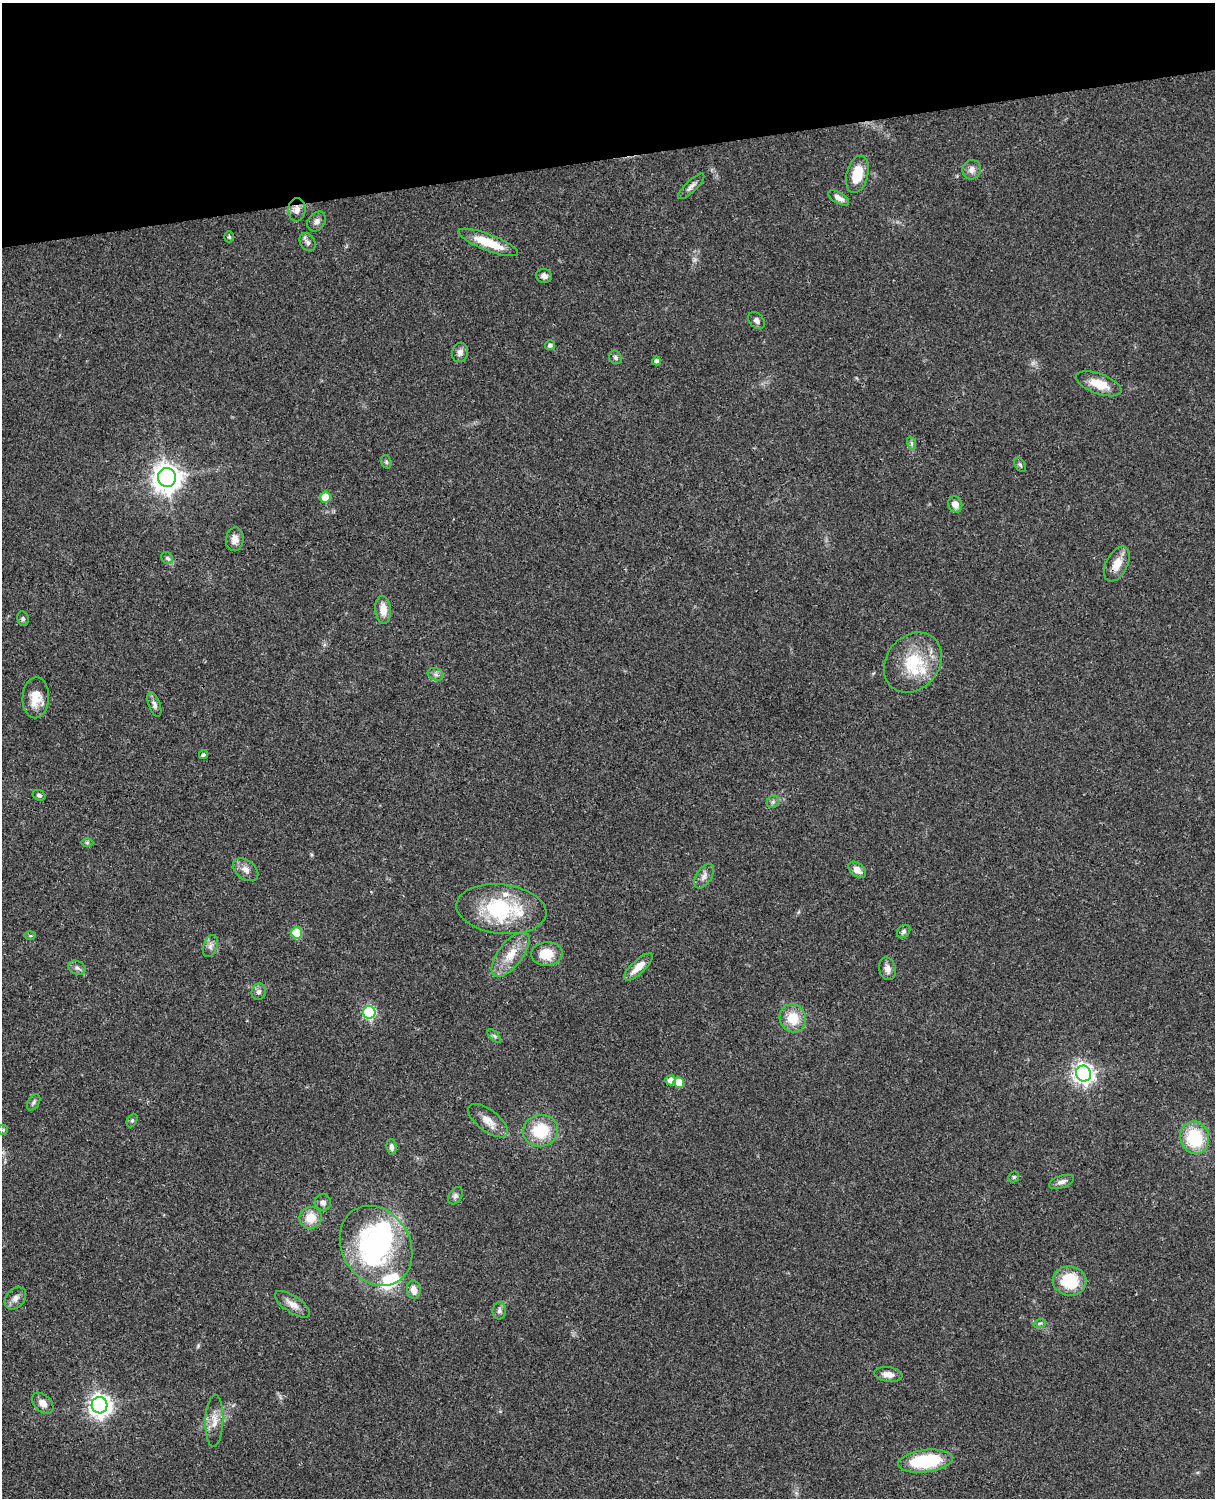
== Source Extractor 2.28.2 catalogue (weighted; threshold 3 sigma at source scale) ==
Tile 3 of 4 x 3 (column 3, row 1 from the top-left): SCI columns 2546-3758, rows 3269-4764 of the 5089 x 4929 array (HDU 1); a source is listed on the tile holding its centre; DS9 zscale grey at full resolution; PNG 1217 x 1500 px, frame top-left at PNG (2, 3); each listed source drawn as its Kron ellipse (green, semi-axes under 4 px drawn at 4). Shown black and unused: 10% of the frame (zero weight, under 3 of 4 exposures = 6% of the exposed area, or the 3 px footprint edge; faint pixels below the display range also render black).
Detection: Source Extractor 2.28.2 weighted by HDU 2 'WHT'; one run over the whole footprint, this tile lists its part. Background 0.0781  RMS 0.006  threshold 0.0269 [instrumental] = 3 sigma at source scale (4.5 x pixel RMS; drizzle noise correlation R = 1.50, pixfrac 1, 0.05/0.05 arcsec/px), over >= 5 px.
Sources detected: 85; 2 inside a brighter object's white glare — neither listed nor drawn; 4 inside a brighter listed object's ellipse — not listed separately; the other 79 listed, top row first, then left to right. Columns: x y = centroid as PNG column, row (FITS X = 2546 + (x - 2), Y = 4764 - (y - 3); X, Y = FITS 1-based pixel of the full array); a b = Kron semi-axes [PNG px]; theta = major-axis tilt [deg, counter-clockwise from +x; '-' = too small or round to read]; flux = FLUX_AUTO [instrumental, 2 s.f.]
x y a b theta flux
972 170 10 9 - 3.4
857 174 19 10 76 14
691 186 17 5 44 2.5
839 198 12 5 -30 3.5
297 210 11 8 85 3.7
317 221 11 8 52 2.6
229 237 5 4 - 0.92
308 242 10 7 -58 2.2
488 242 32 8 -21 15
544 276 8 7 - 2.6
756 320 9 7 -46 2.1
550 345 5 5 - 1.9
460 352 10 8 73 2.7
615 357 7 6 - 1.3
656 361 4 4 - 2
1099 384 24 10 -20 12
911 443 7 4 -71 0.96
386 462 7 5 -71 0.97
1020 465 7 5 -62 1.1
167 478 9 9 - 690
325 497 5 5 - 15
955 504 8 7 - 4.4
235 539 12 9 83 3.9
167 558 6 5 - 1.3
1117 564 19 10 63 7.7
383 610 14 8 -85 7.3
23 619 7 5 -78 1.2
913 662 32 26 50 28
436 674 8 6 -22 1.8
36 698 20 13 87 10
154 704 13 5 -70 2.1
203 755 5 4 - 1
39 795 7 5 -20 1.2
773 802 6 5 - 1.4
87 843 6 4 0 0.88
246 870 14 9 -38 4
857 870 10 6 -40 4
704 876 13 7 57 3.3
501 909 45 24 -7 49
904 931 7 6 - 1.6
296 933 5 5 - 26
30 936 6 4 -1 0.75
210 946 11 7 70 2.6
510 954 27 12 53 12
547 954 16 12 4 12
638 967 18 6 43 7.1
77 968 9 6 -27 2.1
887 969 11 8 -77 3.6
259 992 8 7 - 2.2
369 1012 6 6 - 70
793 1018 14 13 - 13
494 1036 9 3 -45 1
1084 1073 8 7 - 330
671 1080 5 5 - 4.5
679 1082 5 5 - 15
34 1102 9 5 58 1.5
132 1120 7 5 63 1
488 1121 24 10 -38 7
3 1130 5 5 - 0.71
540 1131 18 15 17 23
1195 1138 16 14 -72 31
391 1147 8 5 -86 2.2
1014 1177 6 5 - 0.81
1061 1182 13 6 19 2.7
455 1196 9 6 58 1.7
323 1202 8 8 - 2.3
311 1218 11 11 - 9.5
376 1246 42 34 -60 100
1070 1281 17 14 -9 23
414 1290 9 7 -85 5.6
15 1298 12 9 50 3.5
292 1304 20 8 -34 5.1
499 1311 9 6 84 2
1040 1323 6 4 18 0.85
888 1374 14 7 -8 4.2
43 1403 12 8 -44 4.6
100 1405 8 8 - 400
214 1421 26 9 88 6.6
926 1461 27 11 7 43
Overlapping masked pixels (flux is a lower limit): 2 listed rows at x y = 297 210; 167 478